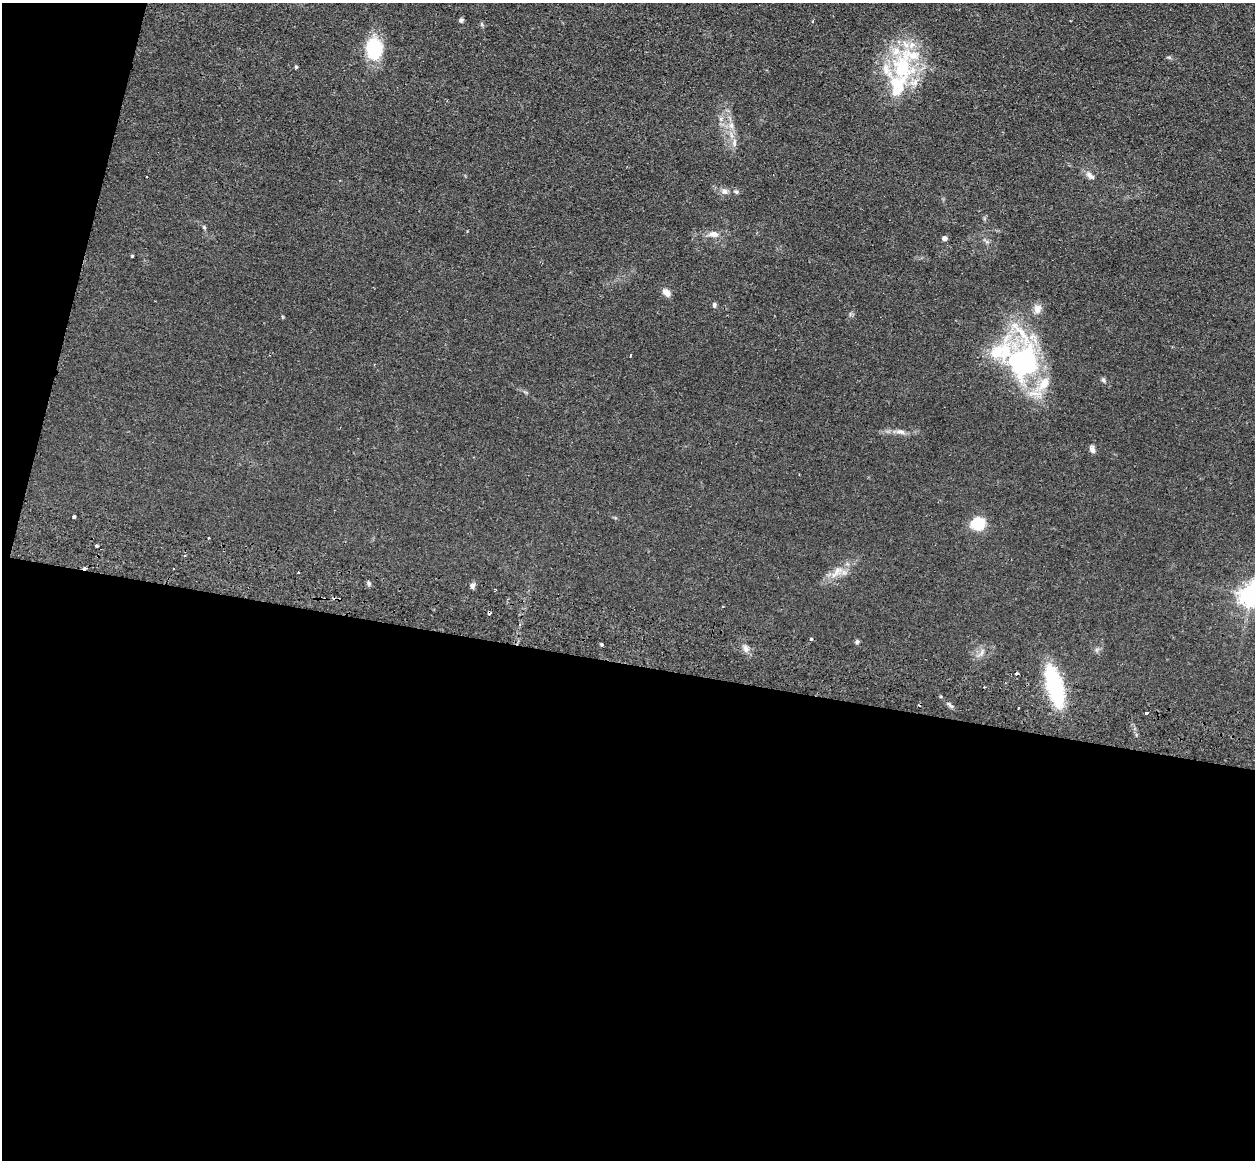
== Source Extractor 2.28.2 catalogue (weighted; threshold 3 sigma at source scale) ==
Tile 13 of 4 x 4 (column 1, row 4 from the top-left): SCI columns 16-1268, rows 336-1493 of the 5043 x 5143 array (HDU 1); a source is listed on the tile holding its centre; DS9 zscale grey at full resolution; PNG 1257 x 1162 px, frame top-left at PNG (2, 3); no overlay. Shown black and unused: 46% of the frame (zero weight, under 2 of 3 exposures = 3% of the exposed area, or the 3 px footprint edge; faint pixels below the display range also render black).
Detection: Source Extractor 2.28.2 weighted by HDU 2 'WHT'; one run over the whole footprint, this tile lists its part. Background 0.0726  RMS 0.0098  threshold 0.044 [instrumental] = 3 sigma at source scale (4.5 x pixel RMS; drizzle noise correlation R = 1.50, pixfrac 1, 0.05/0.05 arcsec/px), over >= 5 px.
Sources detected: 56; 1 inside a brighter object's white glare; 5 cosmic-ray / hot-pixel residue — not listed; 10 inside a brighter listed object's ellipse — not listed separately; the other 40 listed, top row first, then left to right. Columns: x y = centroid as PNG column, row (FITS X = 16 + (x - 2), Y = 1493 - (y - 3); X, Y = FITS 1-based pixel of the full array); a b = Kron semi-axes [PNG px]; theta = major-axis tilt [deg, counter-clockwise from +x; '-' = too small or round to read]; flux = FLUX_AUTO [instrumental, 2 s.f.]
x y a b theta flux
461 20 6 5 - 1.9
481 24 6 4 -70 1.3
374 49 23 18 -89 44
296 67 4 4 - 1
902 67 49 31 -89 83
721 119 7 4 -72 2.1
731 126 8 6 -69 4.1
734 143 10 6 88 3.7
1090 176 15 6 -40 4
724 191 8 7 - 3.7
736 192 6 5 - 1.6
204 227 5 4 - 1.2
714 234 14 8 -6 6.5
945 238 5 4 - 4.5
132 256 3 3 - 0.95
666 293 10 7 -47 5.6
714 305 6 5 - 1.9
1037 309 11 9 -89 6.7
1000 352 61 37 -18 89
630 355 3 2 - 1.6
1027 362 47 26 76 110
1103 380 7 5 -28 2
901 432 13 6 -12 4.3
1092 449 9 6 -78 3.6
74 517 4 3 - 1.3
979 524 7 6 - 150
208 538 3 2 - 0.91
96 546 3 3 - 1.8
85 568 4 3 - 4.9
837 571 19 6 57 7.5
298 572 3 2 - 1.1
472 586 7 5 66 2.9
1252 595 7 7 - 750
811 639 4 3 - 1.4
857 642 6 5 - 1.6
601 644 3 3 - 3.9
746 649 8 6 -58 3.9
982 653 10 3 69 2.3
1055 686 33 13 -75 110
1147 712 3 3 - 8.1
Overlapping masked pixels (flux is a lower limit): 1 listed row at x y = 85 568
Isophote crosses this tile's border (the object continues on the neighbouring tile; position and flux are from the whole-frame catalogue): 1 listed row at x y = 1252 595
Unlisted compact peaks at least as high as the median listed source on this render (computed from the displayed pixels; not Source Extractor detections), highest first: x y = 369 583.